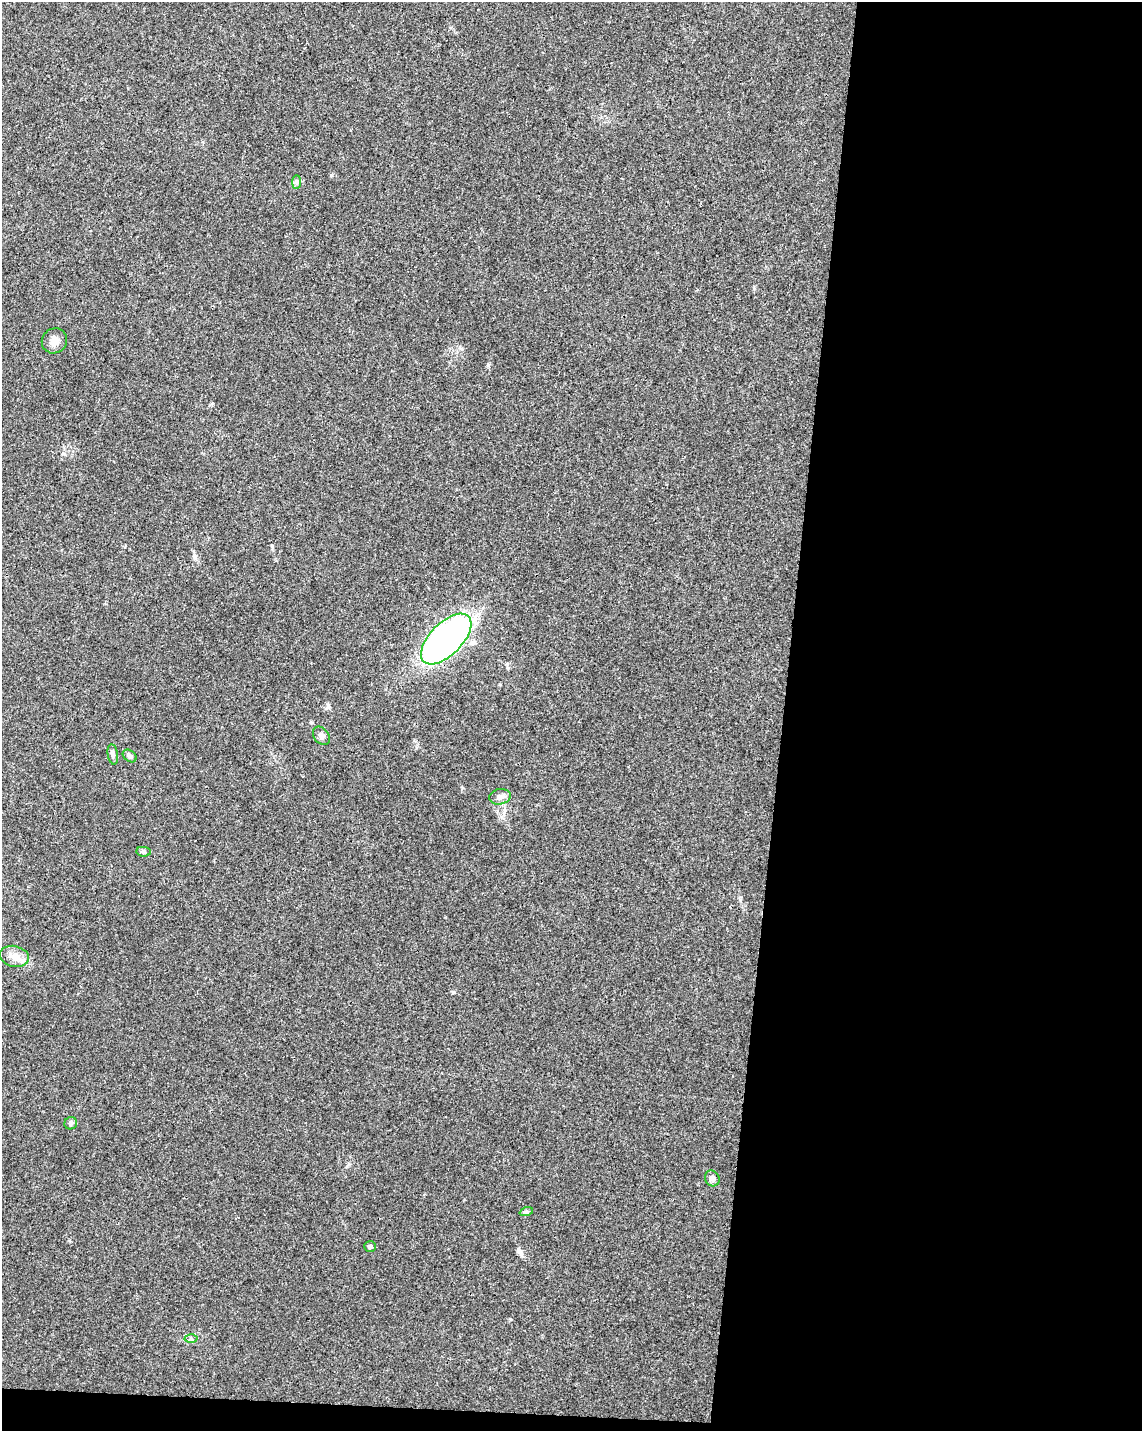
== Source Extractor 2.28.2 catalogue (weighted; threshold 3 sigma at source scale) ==
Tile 12 of 4 x 3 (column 4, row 3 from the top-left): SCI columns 3419-4558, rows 229-1657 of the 4568 x 4800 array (HDU 1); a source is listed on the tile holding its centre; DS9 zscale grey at full resolution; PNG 1144 x 1433 px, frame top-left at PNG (2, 2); each listed source drawn as its Kron ellipse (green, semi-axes under 4 px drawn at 4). Shown black and unused: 33% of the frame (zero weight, under 3 of 4 exposures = <1% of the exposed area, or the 3 px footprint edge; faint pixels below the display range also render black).
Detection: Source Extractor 2.28.2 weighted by HDU 2 'WHT'; one run over the whole footprint, this tile lists its part. Background 0.0473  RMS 0.0036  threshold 0.0163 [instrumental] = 3 sigma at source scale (4.5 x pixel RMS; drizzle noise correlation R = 1.50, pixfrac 1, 0.0396/0.0396 arcsec/px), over >= 5 px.
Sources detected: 14; all 14 listed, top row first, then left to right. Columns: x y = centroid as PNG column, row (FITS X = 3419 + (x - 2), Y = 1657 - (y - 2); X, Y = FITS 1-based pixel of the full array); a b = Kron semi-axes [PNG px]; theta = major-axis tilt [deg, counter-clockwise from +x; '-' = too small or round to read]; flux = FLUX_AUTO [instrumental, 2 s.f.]
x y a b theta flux
297 182 7 4 90 0.78
54 341 13 12 - 2.7
446 639 32 16 45 140
321 736 10 7 -52 1.4
113 754 10 5 -81 1
130 756 8 5 -39 0.86
500 797 11 7 11 1.8
144 852 7 4 -7 0.65
14 956 15 10 -13 3.3
71 1123 6 6 - 1
712 1178 8 7 - 1.6
526 1212 7 4 18 0.58
370 1247 6 5 - 0.83
191 1339 6 4 -1 0.63
Unlisted compact peaks at least as high as the median listed source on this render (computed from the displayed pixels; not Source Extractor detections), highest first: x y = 488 365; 453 992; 510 1319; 63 454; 331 175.